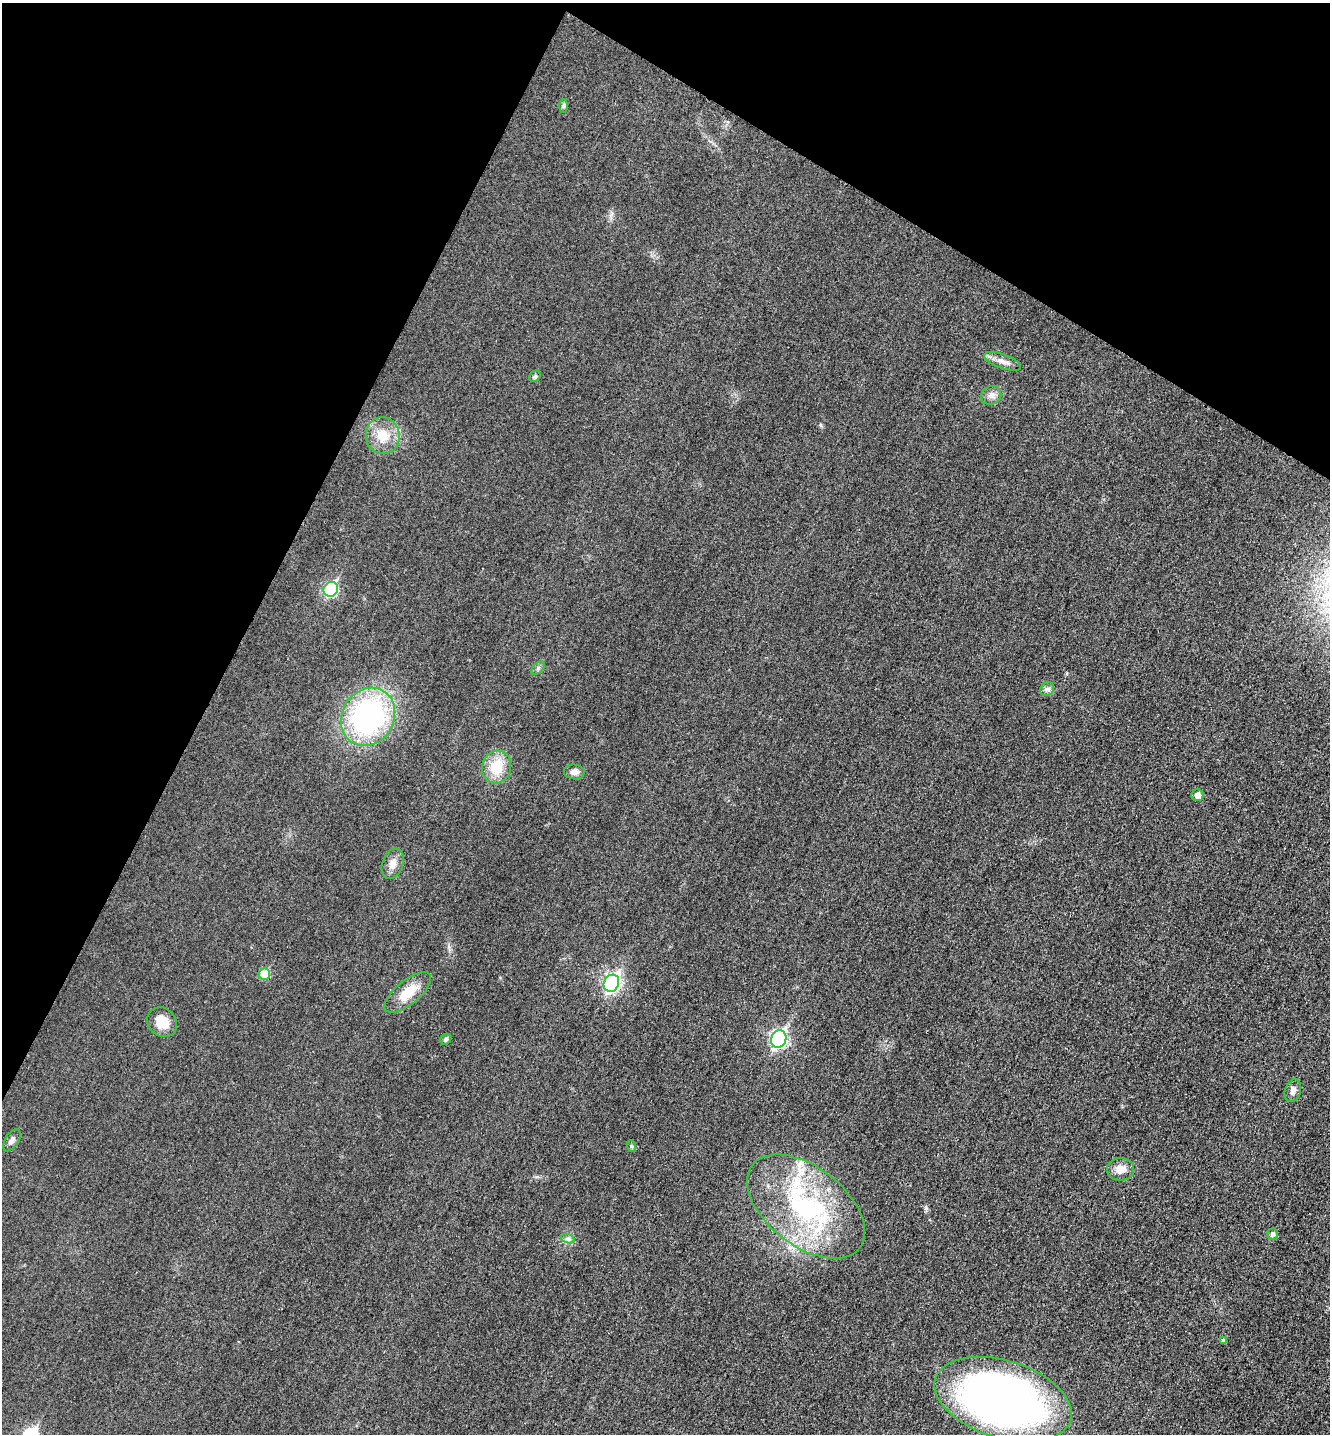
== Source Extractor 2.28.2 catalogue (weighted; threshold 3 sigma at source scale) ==
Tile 2 of 4 x 4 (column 2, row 1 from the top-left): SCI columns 1493-2820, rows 4317-5748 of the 5778 x 5772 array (HDU 1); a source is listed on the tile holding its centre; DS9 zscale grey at full resolution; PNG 1332 x 1436 px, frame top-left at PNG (2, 3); each listed source drawn as its Kron ellipse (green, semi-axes under 4 px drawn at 4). Shown black and unused: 26% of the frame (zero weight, under 3 of 4 exposures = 2% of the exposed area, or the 3 px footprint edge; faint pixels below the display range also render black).
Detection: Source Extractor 2.28.2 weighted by HDU 2 'WHT'; one run over the whole footprint, this tile lists its part. Background 0.0187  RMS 0.0056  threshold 0.0252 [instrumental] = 3 sigma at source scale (4.5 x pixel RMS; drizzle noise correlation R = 1.50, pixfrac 1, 0.05/0.05 arcsec/px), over >= 5 px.
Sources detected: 30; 2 inside a brighter listed object's ellipse — not listed separately; the other 28 listed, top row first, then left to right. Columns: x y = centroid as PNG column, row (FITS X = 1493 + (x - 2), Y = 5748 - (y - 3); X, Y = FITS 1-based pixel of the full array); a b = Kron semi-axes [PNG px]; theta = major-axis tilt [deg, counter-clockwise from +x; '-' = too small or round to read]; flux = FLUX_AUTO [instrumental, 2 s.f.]
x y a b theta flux
564 106 7 4 90 0.96
1003 361 19 7 -20 4.1
535 376 6 5 - 0.95
991 395 10 9 - 3
383 436 18 17 - 11
331 589 8 7 - 60
538 668 8 5 46 1.3
1047 689 7 6 - 1.6
368 717 30 26 59 110
497 767 16 14 76 15
574 772 10 7 -5 2.9
1198 795 6 6 - 3.5
393 864 16 10 69 4.5
264 974 6 5 - 18
611 983 9 7 62 140
408 992 28 12 39 12
162 1022 16 13 -45 9.8
446 1039 6 5 - 1.3
779 1039 9 7 65 120
1293 1091 12 8 72 2.8
12 1140 12 6 57 2.3
631 1146 6 4 -71 0.76
1121 1169 13 11 1 5.8
806 1207 68 39 -38 95
1273 1234 6 5 - 2
568 1239 7 4 -18 1.3
1223 1341 4 4 - 1.5
1003 1399 71 38 -17 360